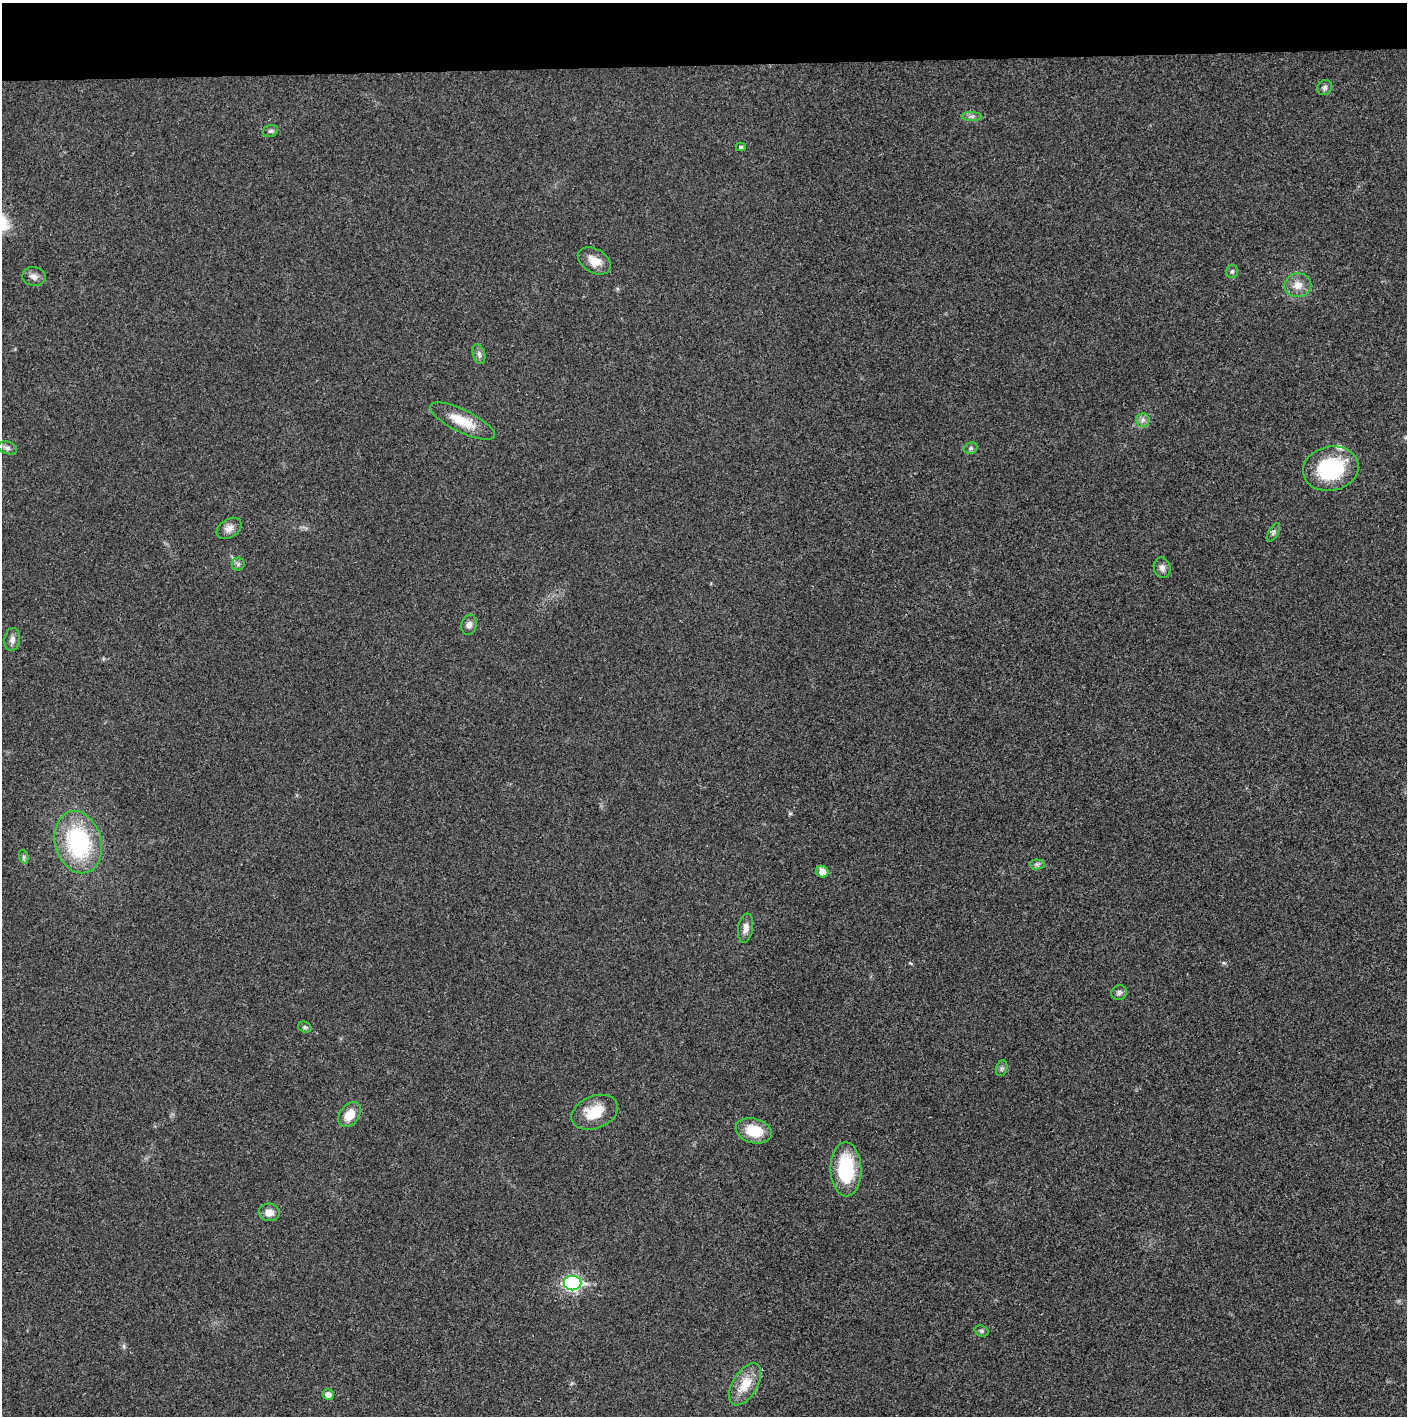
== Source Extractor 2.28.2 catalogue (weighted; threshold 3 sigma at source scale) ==
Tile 2 of 3 x 3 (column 2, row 1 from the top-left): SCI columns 1410-2814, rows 2830-4243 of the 4221 x 4243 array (HDU 1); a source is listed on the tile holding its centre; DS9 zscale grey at full resolution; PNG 1409 x 1418 px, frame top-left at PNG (2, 3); each listed source drawn as its Kron ellipse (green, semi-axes under 4 px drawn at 4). Shown black and unused: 4% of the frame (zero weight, under 3 of 4 exposures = <1% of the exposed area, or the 3 px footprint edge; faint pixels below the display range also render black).
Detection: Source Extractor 2.28.2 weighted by HDU 2 'WHT'; one run over the whole footprint, this tile lists its part. Background 0.0194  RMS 0.0041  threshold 0.0185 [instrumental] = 3 sigma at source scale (4.5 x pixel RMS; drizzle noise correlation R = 1.50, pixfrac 1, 0.05/0.05 arcsec/px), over >= 5 px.
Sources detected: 38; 1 inside a brighter listed object's ellipse — not listed separately; the other 37 listed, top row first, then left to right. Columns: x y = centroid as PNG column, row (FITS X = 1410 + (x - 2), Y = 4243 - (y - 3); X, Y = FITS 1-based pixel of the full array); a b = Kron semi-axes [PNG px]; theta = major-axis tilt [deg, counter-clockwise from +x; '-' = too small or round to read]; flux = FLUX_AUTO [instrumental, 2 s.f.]
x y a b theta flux
1325 88 8 7 - 1.2
972 116 10 4 -1 1.3
270 131 8 5 15 0.93
741 147 5 4 - 0.59
594 261 18 12 -29 5.3
1232 272 6 6 - 0.81
34 276 12 9 -12 2.3
1298 285 13 12 - 4.3
479 354 10 6 -76 1.4
1143 420 7 6 - 1.4
462 421 35 11 -26 11
7 448 10 6 -18 1.3
971 448 7 5 17 0.93
1331 469 28 22 13 32
229 528 13 9 33 2.6
1273 532 10 5 60 1
238 564 6 6 - 0.98
1162 568 10 8 -74 1.9
469 625 10 7 79 2.1
12 639 11 7 83 2
78 842 31 23 -75 46
24 857 7 4 -72 0.83
1037 864 7 5 -1 0.92
822 872 6 5 - 4.5
746 928 15 7 80 2.5
1119 993 8 7 - 1.3
305 1027 7 5 -20 0.76
1002 1068 8 5 72 0.89
595 1112 24 16 22 12
350 1115 14 9 53 6.5
754 1131 18 12 -15 11
846 1169 27 15 -89 27
269 1212 10 9 - 3.5
572 1283 9 7 0 89
981 1331 7 5 -20 0.77
745 1384 23 12 59 8.6
328 1395 5 5 - 3